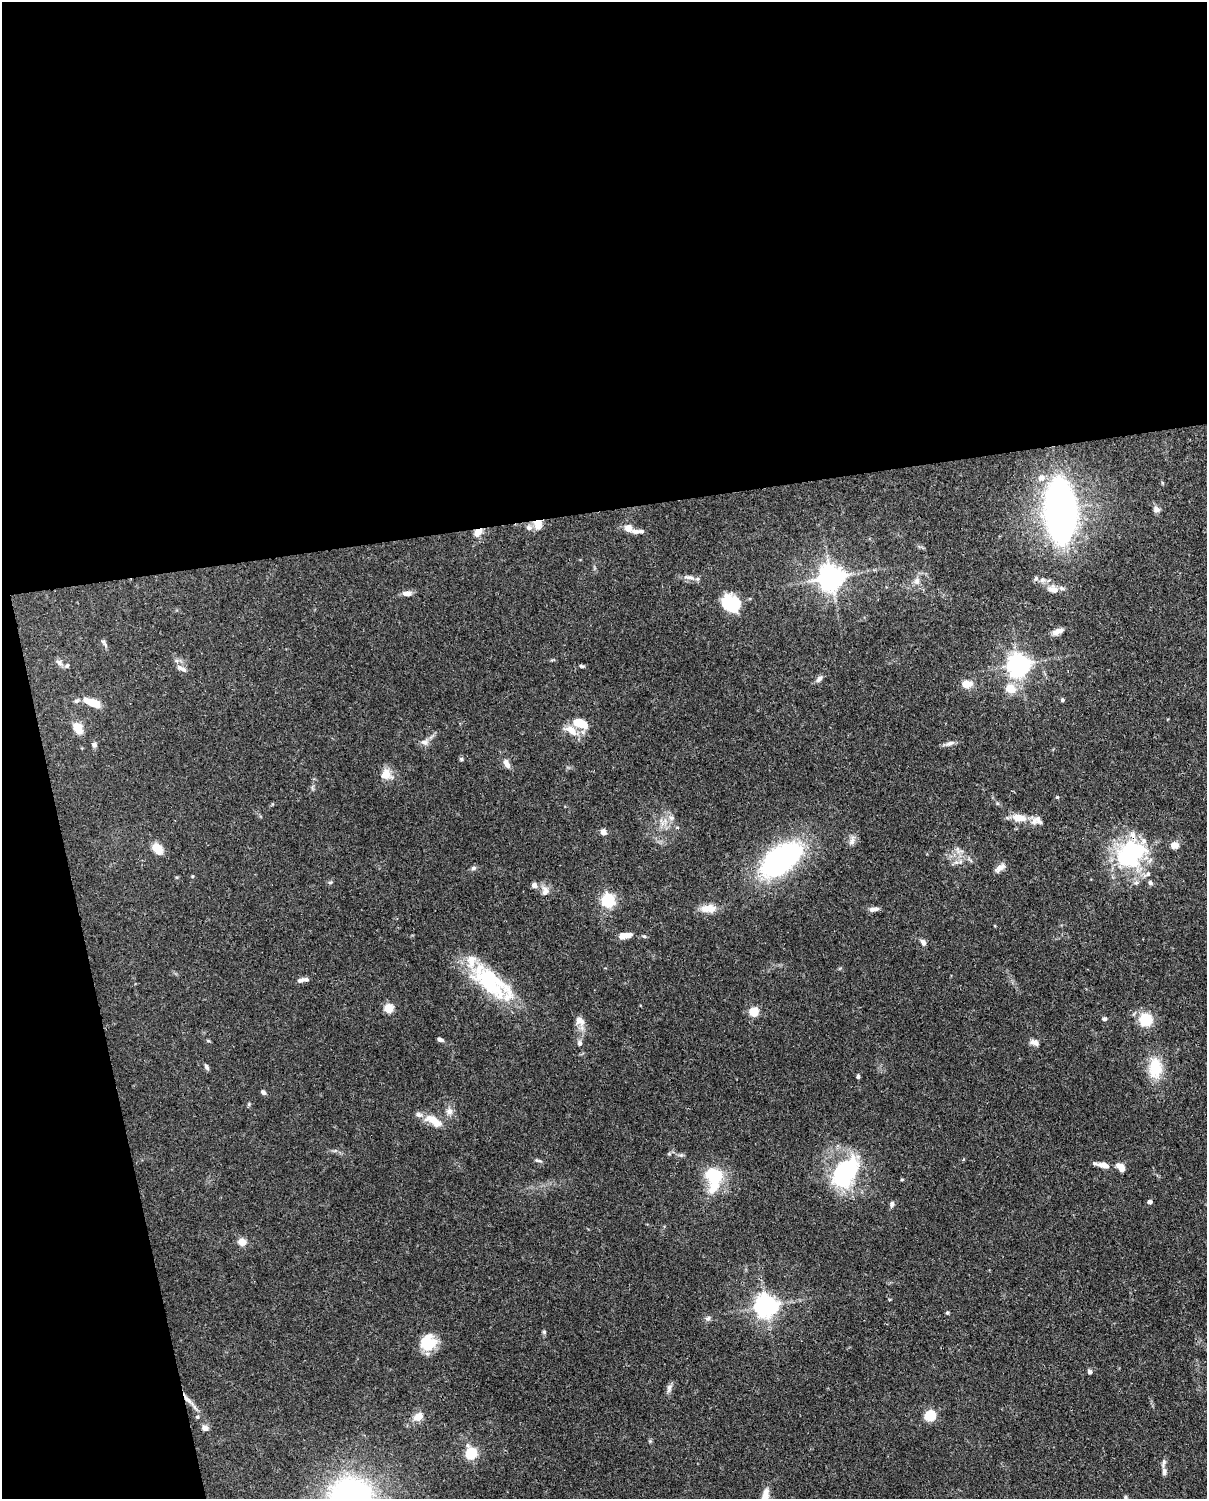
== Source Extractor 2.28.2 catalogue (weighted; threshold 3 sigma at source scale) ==
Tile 1 of 4 x 3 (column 1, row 1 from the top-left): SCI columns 90-1294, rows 3257-4753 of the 5002 x 4907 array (HDU 1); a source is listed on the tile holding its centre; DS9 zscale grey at full resolution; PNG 1209 x 1501 px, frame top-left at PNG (2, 2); no overlay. Shown black and unused: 39% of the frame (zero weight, under 3 of 4 exposures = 7% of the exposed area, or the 3 px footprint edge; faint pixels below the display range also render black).
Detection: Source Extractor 2.28.2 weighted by HDU 2 'WHT'; one run over the whole footprint, this tile lists its part. Background 0.114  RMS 0.0042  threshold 0.0189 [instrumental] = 3 sigma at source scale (4.5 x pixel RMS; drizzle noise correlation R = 1.50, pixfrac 1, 0.05/0.05 arcsec/px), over >= 5 px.
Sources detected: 117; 4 inside a brighter object's white glare — not listed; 9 inside a brighter listed object's ellipse — not listed separately; the other 104 listed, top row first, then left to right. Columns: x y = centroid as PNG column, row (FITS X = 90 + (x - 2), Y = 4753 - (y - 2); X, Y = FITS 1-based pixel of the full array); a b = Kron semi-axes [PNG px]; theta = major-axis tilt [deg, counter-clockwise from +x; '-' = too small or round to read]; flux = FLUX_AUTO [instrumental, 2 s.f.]
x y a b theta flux
1041 478 7 7 - 3.3
1156 509 9 7 -22 1.7
1060 511 34 15 -87 430
538 524 13 11 79 4.3
628 528 5 5 - 7.6
638 531 17 5 0 2.2
476 534 11 9 -33 2.7
689 577 17 5 -8 2.2
831 577 8 8 - 480
1036 578 7 6 - 0.99
917 581 10 8 75 2.2
1053 589 17 10 -16 4
407 593 10 6 2 2.7
732 605 18 14 -51 20
1057 631 16 7 21 2.5
104 642 12 4 -55 0.97
59 662 10 6 -39 1.5
1019 665 7 7 - 320
582 666 7 4 -16 0.69
181 668 16 6 -27 2
819 679 10 6 50 1.5
967 684 10 7 0 5.7
1010 689 10 9 - 6.5
1062 700 5 5 - 0.71
76 701 7 5 14 0.93
92 703 19 8 -30 6.4
580 723 19 10 -19 8.6
78 728 7 6 - 11
571 730 21 10 -32 5.6
424 742 10 8 -10 2.1
950 743 13 6 19 1.7
94 744 7 6 - 1
461 759 6 5 - 0.63
507 763 13 6 -63 2.4
386 774 13 13 - 5.4
1057 797 4 4 - 0.51
671 818 7 6 - 1.4
1019 818 17 9 -7 6.6
1039 820 15 9 -49 2.6
603 832 7 6 - 2.1
852 841 14 6 77 2
1174 845 9 8 - 3.1
157 848 11 8 -54 7.7
958 850 12 4 -69 1.6
1129 854 42 30 83 43
781 859 37 20 38 99
956 862 6 5 - 1.1
474 868 7 5 17 1
1000 868 13 6 39 2.7
192 876 5 3 - 0.42
330 882 6 4 18 0.56
1150 883 6 6 - 1.1
534 885 6 6 - 2
545 891 14 10 -86 2.9
608 900 6 6 - 80
708 908 20 10 0 5.4
873 909 13 5 6 1.9
625 935 15 6 8 4.6
644 936 6 4 -40 0.62
923 942 8 6 -62 1.5
306 979 10 6 1 1.3
489 983 55 27 -27 32
389 1008 5 5 - 22
754 1012 5 5 - 21
1104 1019 6 5 - 0.95
1146 1019 14 13 - 11
579 1021 14 10 -38 3.1
440 1039 7 4 -23 1.2
208 1041 6 4 -2 0.49
1034 1042 12 7 -19 2.1
580 1043 7 6 - 1.2
206 1067 7 4 -67 1.1
1155 1068 29 17 88 12
858 1076 4 3 - 0.83
263 1092 6 5 - 1.2
449 1111 9 9 - 2.3
434 1121 25 10 -30 7
681 1155 5 5 - 0.76
537 1160 6 5 - 0.75
963 1160 5 3 - 0.41
1103 1165 13 7 -11 3.3
1121 1167 10 6 -41 3.7
845 1172 27 16 53 52
713 1175 18 13 -4 16
1149 1202 4 4 - 1.5
892 1204 7 5 73 1.3
242 1242 8 8 - 3.7
766 1306 7 7 - 340
947 1313 5 4 - 0.59
708 1318 7 6 - 1.1
544 1332 5 5 - 0.62
428 1342 18 17 - 11
1090 1372 5 5 - 1.1
669 1388 13 6 77 1.5
188 1400 21 5 -45 3.1
930 1415 11 10 - 8.5
198 1417 6 5 - 0.74
418 1417 12 9 31 4
205 1428 7 6 - 2.4
471 1453 6 6 - 30
1164 1472 10 5 -90 1.6
351 1497 33 31 -5 130
1125 1497 5 5 - 0.63
765 1498 23 8 80 6.4
Overlapping masked pixels (flux is a lower limit): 3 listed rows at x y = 538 524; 1129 854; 188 1400
Isophote crosses this tile's border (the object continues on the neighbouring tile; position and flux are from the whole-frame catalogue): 2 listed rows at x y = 351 1497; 765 1498